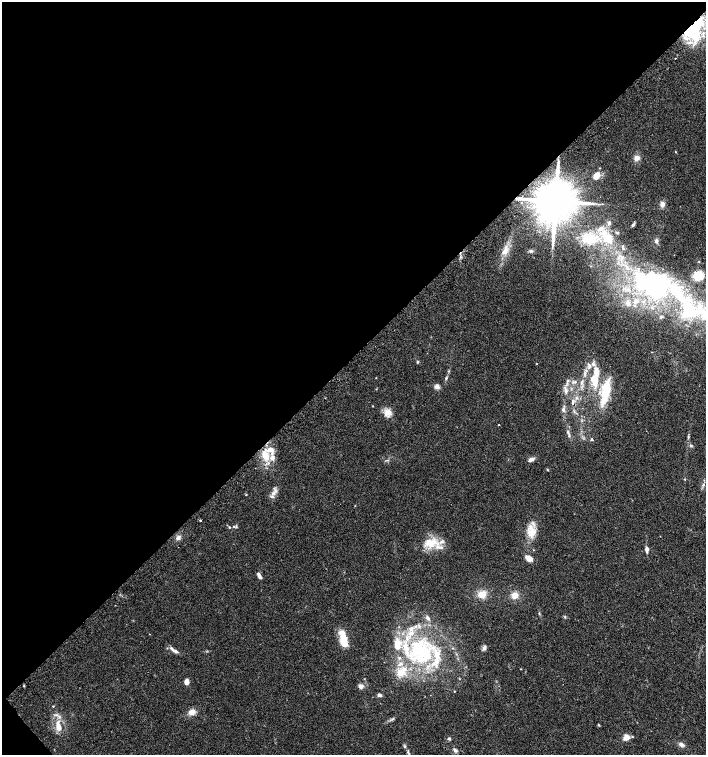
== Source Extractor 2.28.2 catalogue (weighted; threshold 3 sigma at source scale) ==
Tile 5 of 4 x 4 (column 1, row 2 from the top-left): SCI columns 174-1581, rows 3040-4544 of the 6042 x 6072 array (HDU 1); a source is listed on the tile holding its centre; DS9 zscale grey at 2 x 2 block average (1 PNG px = mean of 2 x 2 image px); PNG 708 x 757 px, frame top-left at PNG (2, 2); no overlay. Shown black and unused: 47% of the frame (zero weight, under 2 of 3 exposures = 2% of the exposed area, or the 3 px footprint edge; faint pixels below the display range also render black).
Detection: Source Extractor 2.28.2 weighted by HDU 2 'WHT'; one run over the whole footprint, this tile lists its part. Background 0.0654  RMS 0.0089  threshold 0.0403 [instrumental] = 3 sigma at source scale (4.5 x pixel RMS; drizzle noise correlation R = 1.50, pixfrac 1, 0.0396/0.0396 arcsec/px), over >= 5 px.
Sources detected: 106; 2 inside a brighter object's white glare — not listed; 20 inside a brighter listed object's ellipse — not listed separately; the other 84 listed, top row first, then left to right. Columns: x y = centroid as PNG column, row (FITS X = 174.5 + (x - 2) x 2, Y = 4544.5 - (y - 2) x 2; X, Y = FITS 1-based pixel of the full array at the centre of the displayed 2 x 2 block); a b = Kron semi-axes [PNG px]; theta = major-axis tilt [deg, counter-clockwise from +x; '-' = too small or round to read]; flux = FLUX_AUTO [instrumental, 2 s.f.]
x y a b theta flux
695 28 30 17 73 150
675 58 2 2 - 0.99
676 152 3 2 - 0.91
637 158 7 6 - 9
596 176 6 4 61 31
555 201 10 9 - 8700
662 204 7 5 89 8
609 223 4 4 - 3.4
633 225 5 3 - 2.8
600 229 8 5 10 8.5
617 233 4 3 - 1.9
609 238 13 9 -61 36
590 239 19 11 -7 46
656 241 5 4 - 4.5
505 250 15 6 68 19
531 251 5 4 - 3.1
651 274 7 6 - 13
698 276 6 5 - 77
654 283 54 33 -15 380
636 301 8 5 23 12
627 303 7 7 - 11
688 310 33 18 -82 130
662 316 4 3 - 2.4
418 362 3 3 - 2.2
537 364 2 2 - 0.82
593 364 5 4 - 5.9
446 378 4 3 - 2.3
595 381 16 9 -76 44
575 382 3 3 - 2.5
582 382 4 3 - 3.4
437 387 6 6 - 7
565 390 10 4 -79 7.3
606 392 24 7 77 76
577 397 3 2 - 2
573 401 5 4 - 4.2
373 406 2 2 - 1.1
563 409 6 4 84 5.2
388 412 9 8 - 16
499 425 2 2 - 1
568 432 5 2 - 3.1
688 437 3 3 - 1.7
592 439 3 2 - 3.4
264 454 12 9 -1 28
531 459 8 4 30 7.1
547 469 4 2 - 1.3
684 479 3 2 - 1.1
703 485 4 3 - 2.9
273 493 6 4 12 7.3
246 495 3 2 - 0.96
200 520 3 2 - 1.7
229 527 3 3 - 1.7
234 527 4 3 - 2.3
532 532 12 10 54 27
178 538 5 5 - 7
431 543 17 11 8 39
647 549 6 3 -86 7.7
533 550 2 2 - 1
529 558 9 5 -31 13
259 575 6 4 -56 5.6
482 594 9 7 5 20
514 595 6 6 - 16
539 613 3 2 - 1.4
428 618 7 4 -64 4.6
343 638 19 7 -82 36
484 648 7 4 51 4.9
175 651 12 4 -25 8.2
421 652 34 26 -40 210
521 669 2 2 - 0.94
400 672 12 10 -80 28
186 682 6 4 88 9.6
24 686 2 2 - 1.6
361 686 7 5 0 7.2
454 691 2 2 - 1.1
379 695 4 3 - 6.8
53 706 3 2 - 1.3
192 712 7 5 19 15
599 725 4 2 - 1.7
58 727 11 7 -77 18
626 737 7 6 - 13
449 738 4 3 - 3.3
681 745 7 5 -35 6.2
405 746 3 3 - 2
455 750 5 3 - 6.1
408 753 4 2 - 2.4
Overlapping masked pixels (flux is a lower limit): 2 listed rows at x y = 695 28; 555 201
Diffuse or blended objects may show on this block-average render without a row.